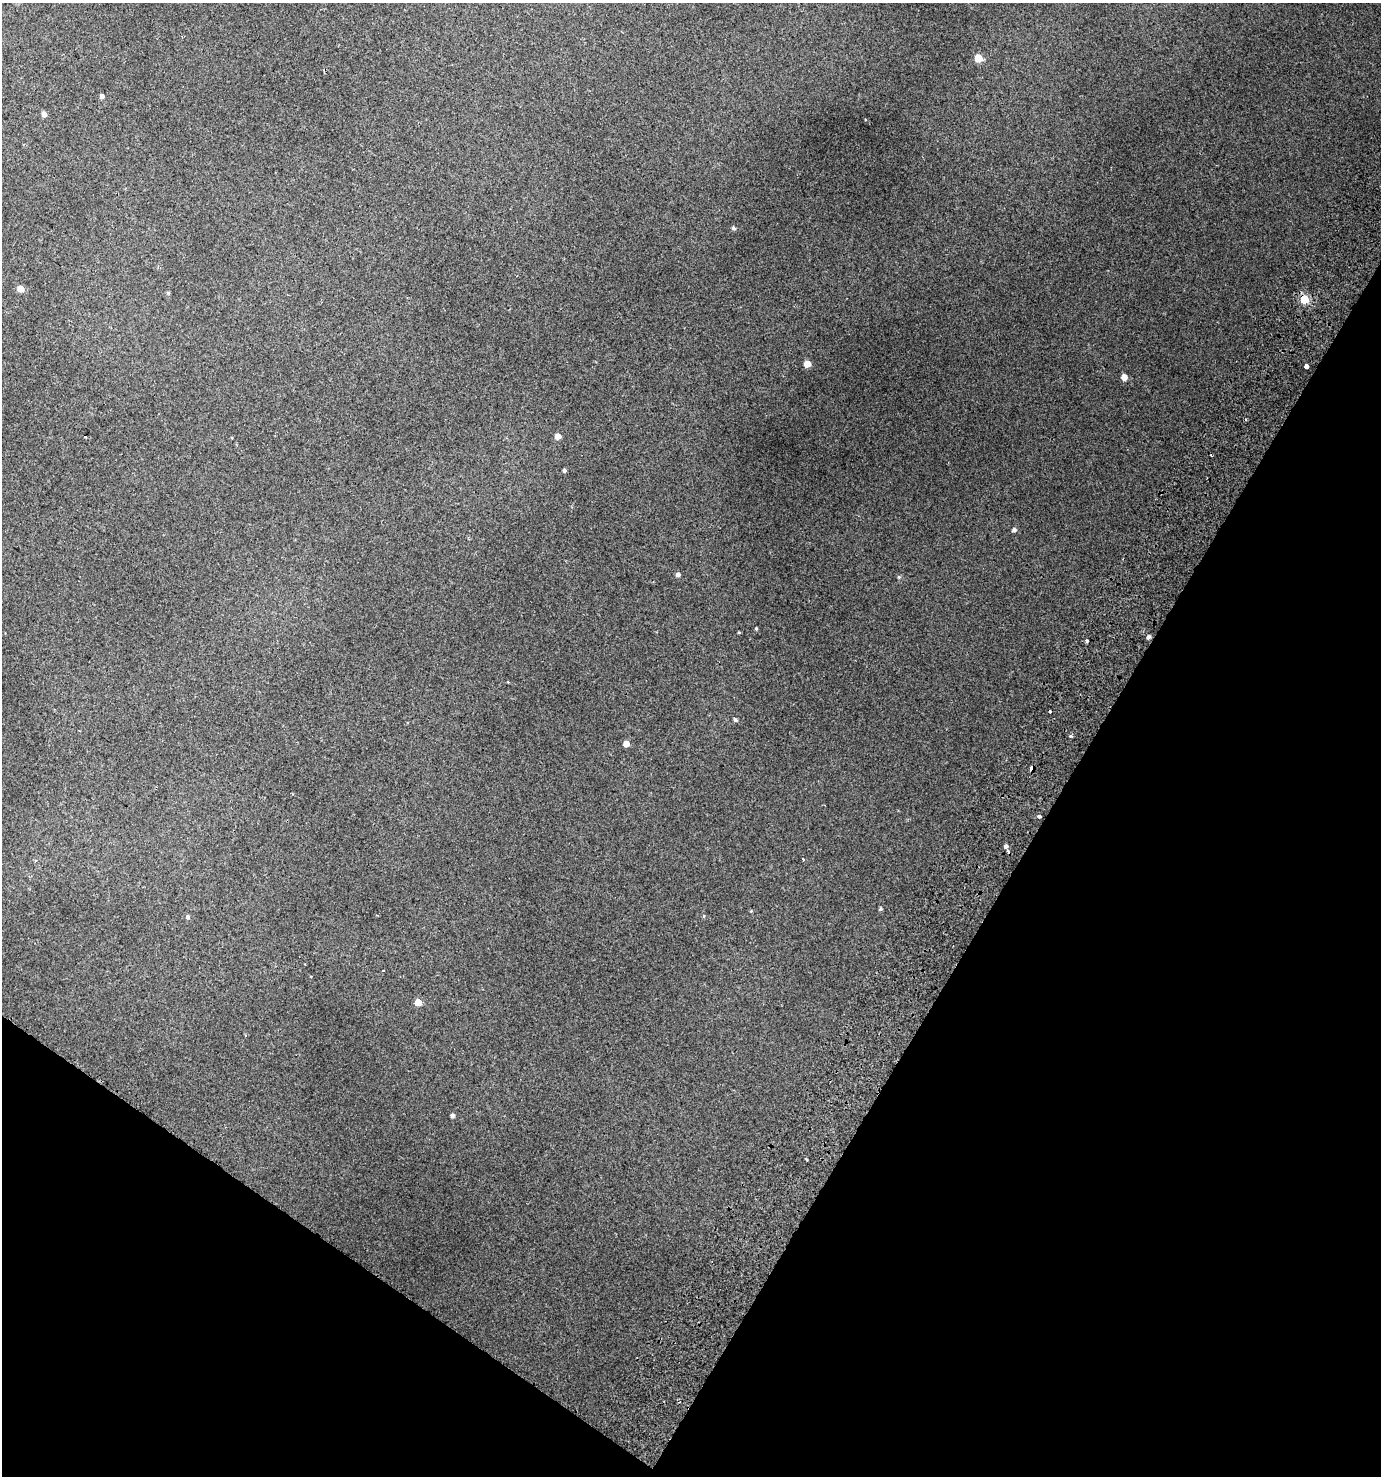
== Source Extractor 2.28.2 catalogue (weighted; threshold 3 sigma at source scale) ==
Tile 15 of 4 x 4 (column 3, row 4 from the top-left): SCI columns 3011-4389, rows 51-1524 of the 6088 x 5990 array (HDU 1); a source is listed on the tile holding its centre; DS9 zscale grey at full resolution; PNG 1383 x 1478 px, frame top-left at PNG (2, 3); no overlay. Shown black and unused: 29% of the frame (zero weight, under 2 of 3 exposures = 4% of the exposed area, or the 3 px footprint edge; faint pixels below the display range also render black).
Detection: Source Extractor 2.28.2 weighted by HDU 2 'WHT'; one run over the whole footprint, this tile lists its part. Background 0.0164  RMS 0.0048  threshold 0.0215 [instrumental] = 3 sigma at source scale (4.5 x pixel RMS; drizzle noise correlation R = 1.50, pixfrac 1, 0.0396/0.0396 arcsec/px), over >= 5 px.
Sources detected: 36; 1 cosmic-ray / hot-pixel residue — not listed; the other 35 listed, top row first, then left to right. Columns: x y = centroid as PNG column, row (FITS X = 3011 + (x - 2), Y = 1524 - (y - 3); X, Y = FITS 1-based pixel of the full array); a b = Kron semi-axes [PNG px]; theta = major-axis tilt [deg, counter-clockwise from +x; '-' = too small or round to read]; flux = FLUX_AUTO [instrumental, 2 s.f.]
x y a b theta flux
978 58 5 5 - 12
102 96 4 4 - 1.7
44 114 5 5 - 2
734 228 5 5 - 0.99
20 289 5 5 - 4.2
168 293 5 5 - 0.62
1304 299 5 5 - 21
807 364 5 5 - 5.6
1306 367 4 3 - 5
1124 377 5 4 - 4.3
84 436 3 3 - 1.5
558 436 5 5 - 3.5
564 470 3 3 - 0.9
1014 530 5 4 - 1.3
678 575 5 4 - 1.6
899 577 5 4 - 0.59
756 629 4 3 - 0.51
739 632 4 3 - 0.38
1149 637 4 4 - 1.5
1087 641 3 3 - 1.3
1050 711 3 2 - 0.54
735 720 4 4 - 0.87
1071 736 3 3 - 1.1
626 744 5 5 - 3.8
1032 768 4 4 - 8.2
1039 816 4 3 - 1.2
1006 846 4 4 - 1.1
803 859 4 3 - 0.44
880 909 4 4 - 0.65
751 911 4 4 - 0.37
704 916 5 3 - 0.42
188 917 5 5 - 0.85
418 1002 5 5 - 6.9
452 1115 4 4 - 1.3
806 1159 3 3 - 3.1
Overlapping masked pixels (flux is a lower limit): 2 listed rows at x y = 1304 299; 1032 768